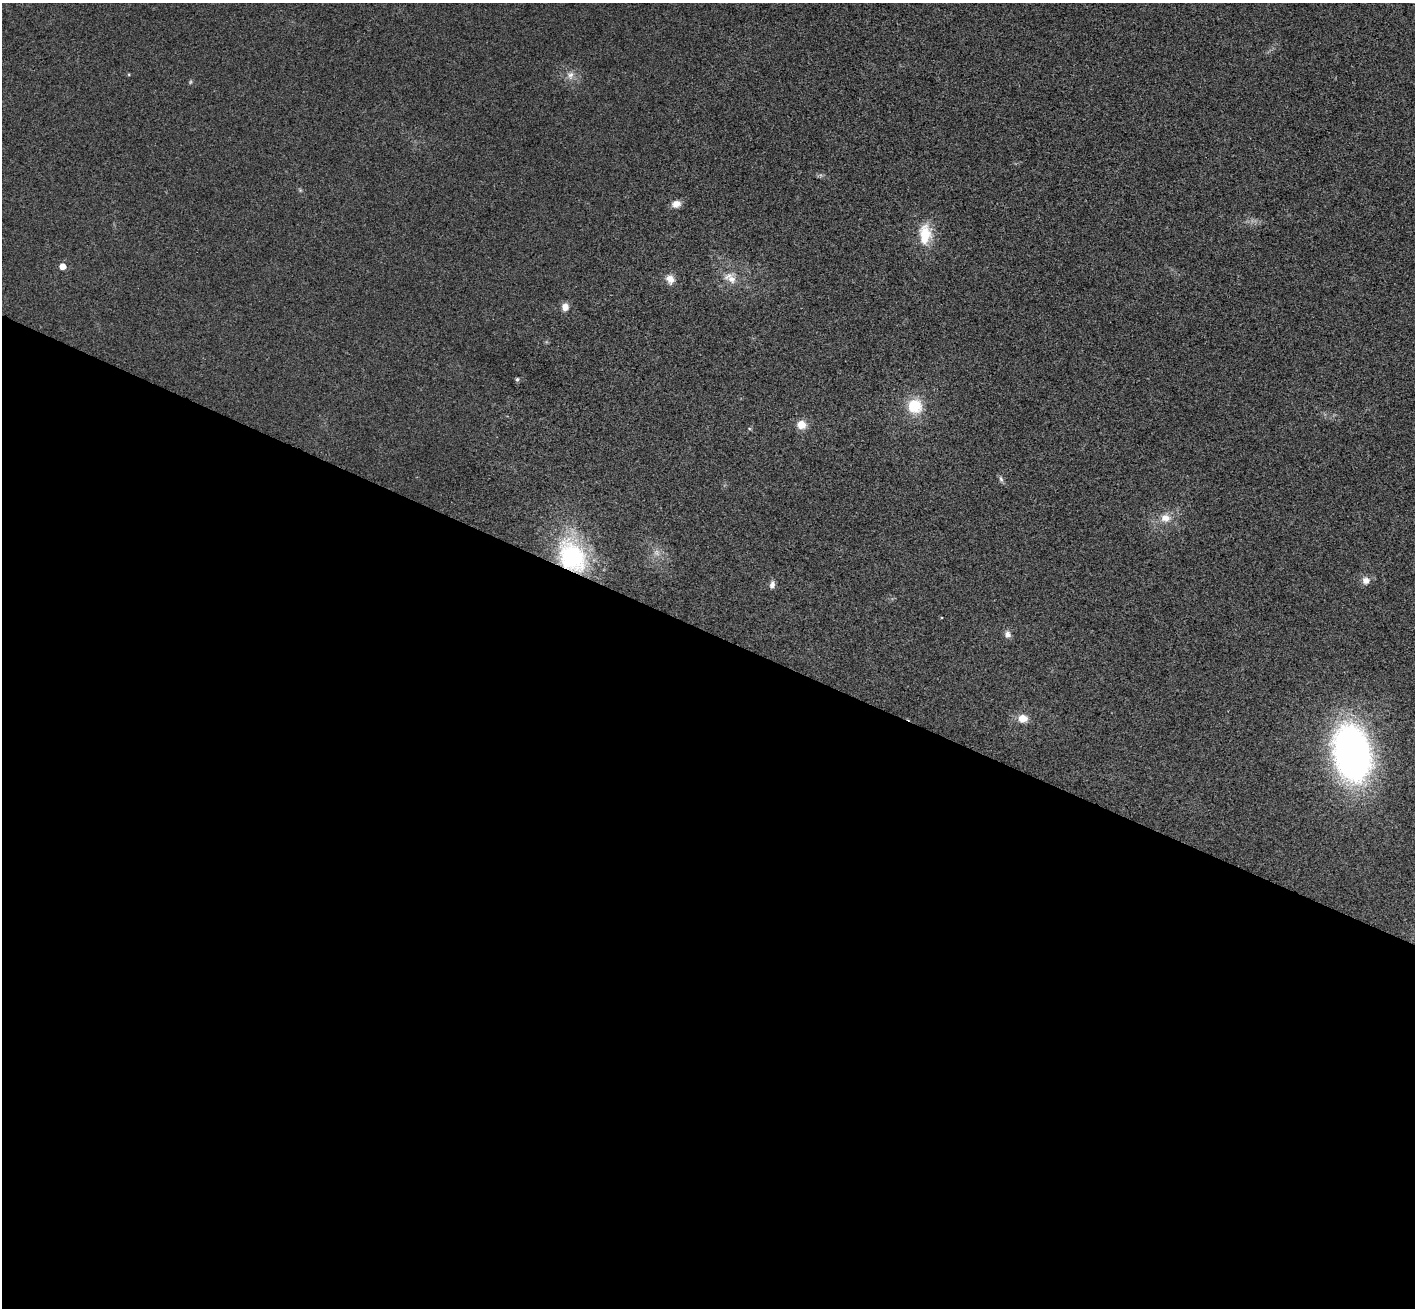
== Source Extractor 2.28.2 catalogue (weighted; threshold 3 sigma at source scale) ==
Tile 14 of 4 x 4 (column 2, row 4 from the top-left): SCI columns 1446-2858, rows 331-1636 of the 5714 x 5748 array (HDU 1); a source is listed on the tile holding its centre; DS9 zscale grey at full resolution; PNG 1417 x 1310 px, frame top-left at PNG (2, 3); no overlay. Shown black and unused: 52% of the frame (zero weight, under 3 of 4 exposures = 6% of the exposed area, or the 3 px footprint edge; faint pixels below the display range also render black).
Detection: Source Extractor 2.28.2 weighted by HDU 2 'WHT'; one run over the whole footprint, this tile lists its part. Background 0.0363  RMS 0.0067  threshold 0.03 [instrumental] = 3 sigma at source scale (4.5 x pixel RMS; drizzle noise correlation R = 1.50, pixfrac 1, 0.05/0.05 arcsec/px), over >= 5 px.
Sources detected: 20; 2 too faint to see at this stretch — not listed; the other 18 listed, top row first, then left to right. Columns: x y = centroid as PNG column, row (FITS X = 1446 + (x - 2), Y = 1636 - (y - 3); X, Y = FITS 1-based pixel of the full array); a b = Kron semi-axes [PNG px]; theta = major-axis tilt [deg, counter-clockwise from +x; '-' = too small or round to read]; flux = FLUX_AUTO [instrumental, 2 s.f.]
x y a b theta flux
570 75 12 9 78 4.5
676 204 10 8 15 5.2
925 234 28 16 89 19
63 266 5 5 - 5.9
730 278 19 13 -35 9.4
670 279 12 10 -66 5.6
565 307 9 8 - 4.6
517 379 4 4 - 1.3
915 406 18 17 - 21
801 425 10 10 - 7.6
1001 479 10 5 -71 1.7
1165 518 13 11 -5 7.5
572 556 44 32 -57 79
1366 581 10 9 - 4.5
772 585 11 6 74 2.7
1008 634 9 8 - 3.3
1023 718 11 9 -3 7.4
1352 753 48 30 -78 300
Overlapping masked pixels (flux is a lower limit): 1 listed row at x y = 572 556